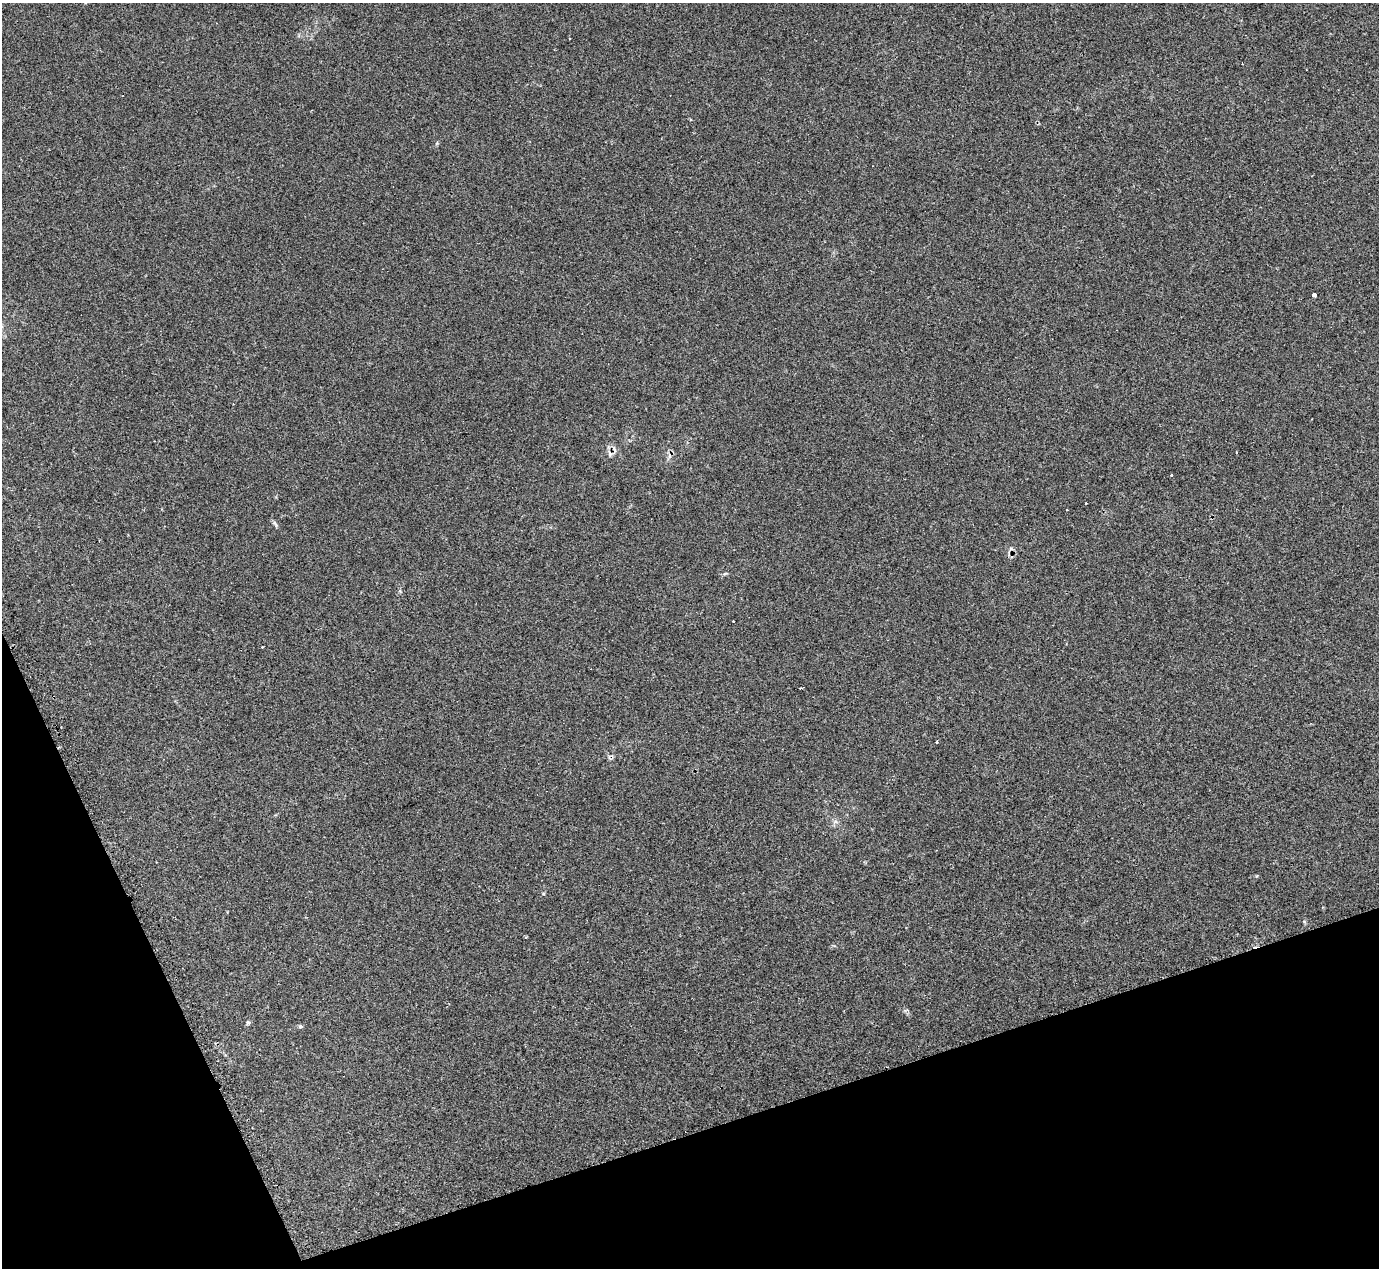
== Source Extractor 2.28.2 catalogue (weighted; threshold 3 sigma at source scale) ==
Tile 14 of 4 x 4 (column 2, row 4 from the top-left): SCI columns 1379-2755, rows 276-1541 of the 5525 x 5503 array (HDU 1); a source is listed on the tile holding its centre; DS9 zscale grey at full resolution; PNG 1381 x 1270 px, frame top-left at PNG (2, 3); no overlay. Shown black and unused: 17% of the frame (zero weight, under 2 of 3 exposures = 1% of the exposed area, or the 3 px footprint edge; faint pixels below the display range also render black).
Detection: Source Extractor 2.28.2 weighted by HDU 2 'WHT'; one run over the whole footprint, this tile lists its part. Background 0.134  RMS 0.007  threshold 0.0314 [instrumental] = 3 sigma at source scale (4.5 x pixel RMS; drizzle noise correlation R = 1.50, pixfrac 1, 0.05/0.05 arcsec/px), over >= 5 px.
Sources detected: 15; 5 cosmic-ray / hot-pixel residue — not listed; the other 10 listed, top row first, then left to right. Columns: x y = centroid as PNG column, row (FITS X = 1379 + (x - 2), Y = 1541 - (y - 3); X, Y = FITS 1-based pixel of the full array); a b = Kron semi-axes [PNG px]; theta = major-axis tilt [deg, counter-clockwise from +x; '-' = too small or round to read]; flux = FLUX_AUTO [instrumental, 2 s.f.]
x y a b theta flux
1314 295 4 3 - 39
610 454 8 5 -59 1.7
1171 475 3 3 - 2
1086 503 3 3 - 0.71
275 524 11 4 -54 1.5
733 621 2 2 - 0.59
801 688 3 2 - 0.71
937 742 3 3 - 0.6
248 1022 6 5 - 1.4
300 1026 6 5 - 1
Overlapping masked pixels (flux is a lower limit): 1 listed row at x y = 610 454
Unlisted compact peaks at least as high as the median listed source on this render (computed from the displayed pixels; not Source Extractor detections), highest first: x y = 543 894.